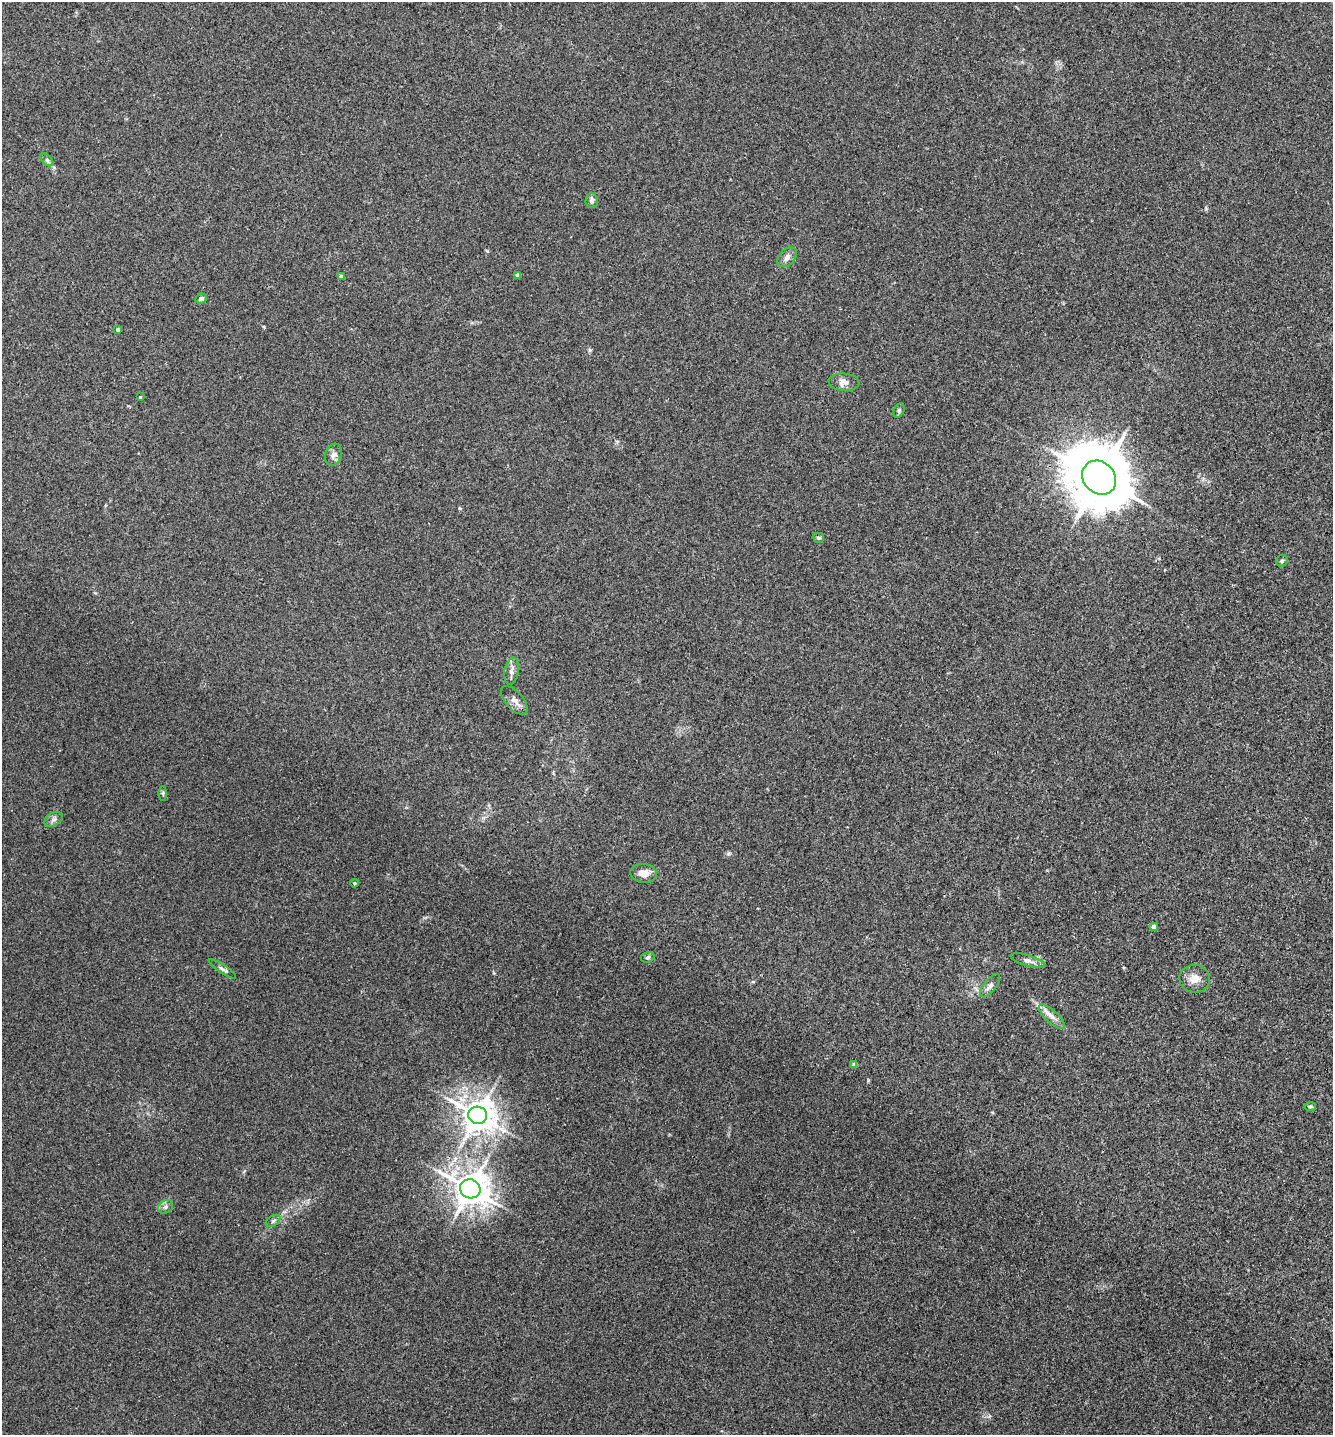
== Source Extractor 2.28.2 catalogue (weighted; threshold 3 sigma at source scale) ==
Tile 6 of 4 x 4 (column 2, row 2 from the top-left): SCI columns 1492-2822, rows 2897-4329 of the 5791 x 5784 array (HDU 1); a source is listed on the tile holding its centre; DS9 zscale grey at full resolution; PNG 1335 x 1437 px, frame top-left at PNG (2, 2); each listed source drawn as its Kron ellipse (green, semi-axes under 4 px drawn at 4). Shown black and unused: <1% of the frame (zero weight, under 3 of 4 exposures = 2% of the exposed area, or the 3 px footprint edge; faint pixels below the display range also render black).
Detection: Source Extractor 2.28.2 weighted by HDU 2 'WHT'; one run over the whole footprint, this tile lists its part. Background 0.0172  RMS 0.0044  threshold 0.02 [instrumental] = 3 sigma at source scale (4.5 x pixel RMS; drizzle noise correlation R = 1.50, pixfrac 1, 0.05/0.05 arcsec/px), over >= 5 px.
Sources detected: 34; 1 cosmic-ray / hot-pixel residue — neither listed nor drawn; the other 33 listed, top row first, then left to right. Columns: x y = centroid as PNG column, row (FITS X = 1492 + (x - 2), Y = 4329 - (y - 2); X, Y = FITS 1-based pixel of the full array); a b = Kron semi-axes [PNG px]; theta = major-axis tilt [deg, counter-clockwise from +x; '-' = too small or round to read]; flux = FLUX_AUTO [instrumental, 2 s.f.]
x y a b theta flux
47 160 7 4 -45 1
592 200 8 6 89 1.8
787 257 11 7 47 2
518 275 4 4 - 2
341 277 4 4 - 1.8
201 299 6 5 - 1.3
118 329 4 3 - 1.1
844 382 15 8 -4 2.9
140 397 3 3 - 0.33
899 411 8 5 65 0.81
333 455 11 8 71 2.2
1099 478 18 15 -45 3200
818 538 6 5 - 0.73
1282 561 6 5 - 0.79
511 671 13 7 81 2.4
514 700 17 9 -48 2.8
163 793 7 3 -90 0.57
54 819 10 6 30 1.5
644 873 13 9 -6 4.5
354 883 4 3 - 0.53
1154 927 4 4 - 2.7
648 957 7 5 17 0.94
1028 961 18 5 -17 2.1
222 969 16 3 -33 1.3
1195 979 15 14 - 4.4
990 986 14 6 51 2
1052 1017 16 6 -43 3
854 1065 4 4 - 2.2
1310 1106 5 4 - 0.72
478 1115 9 8 - 770
470 1189 10 9 - 870
165 1207 8 6 34 1.3
273 1221 8 5 31 1